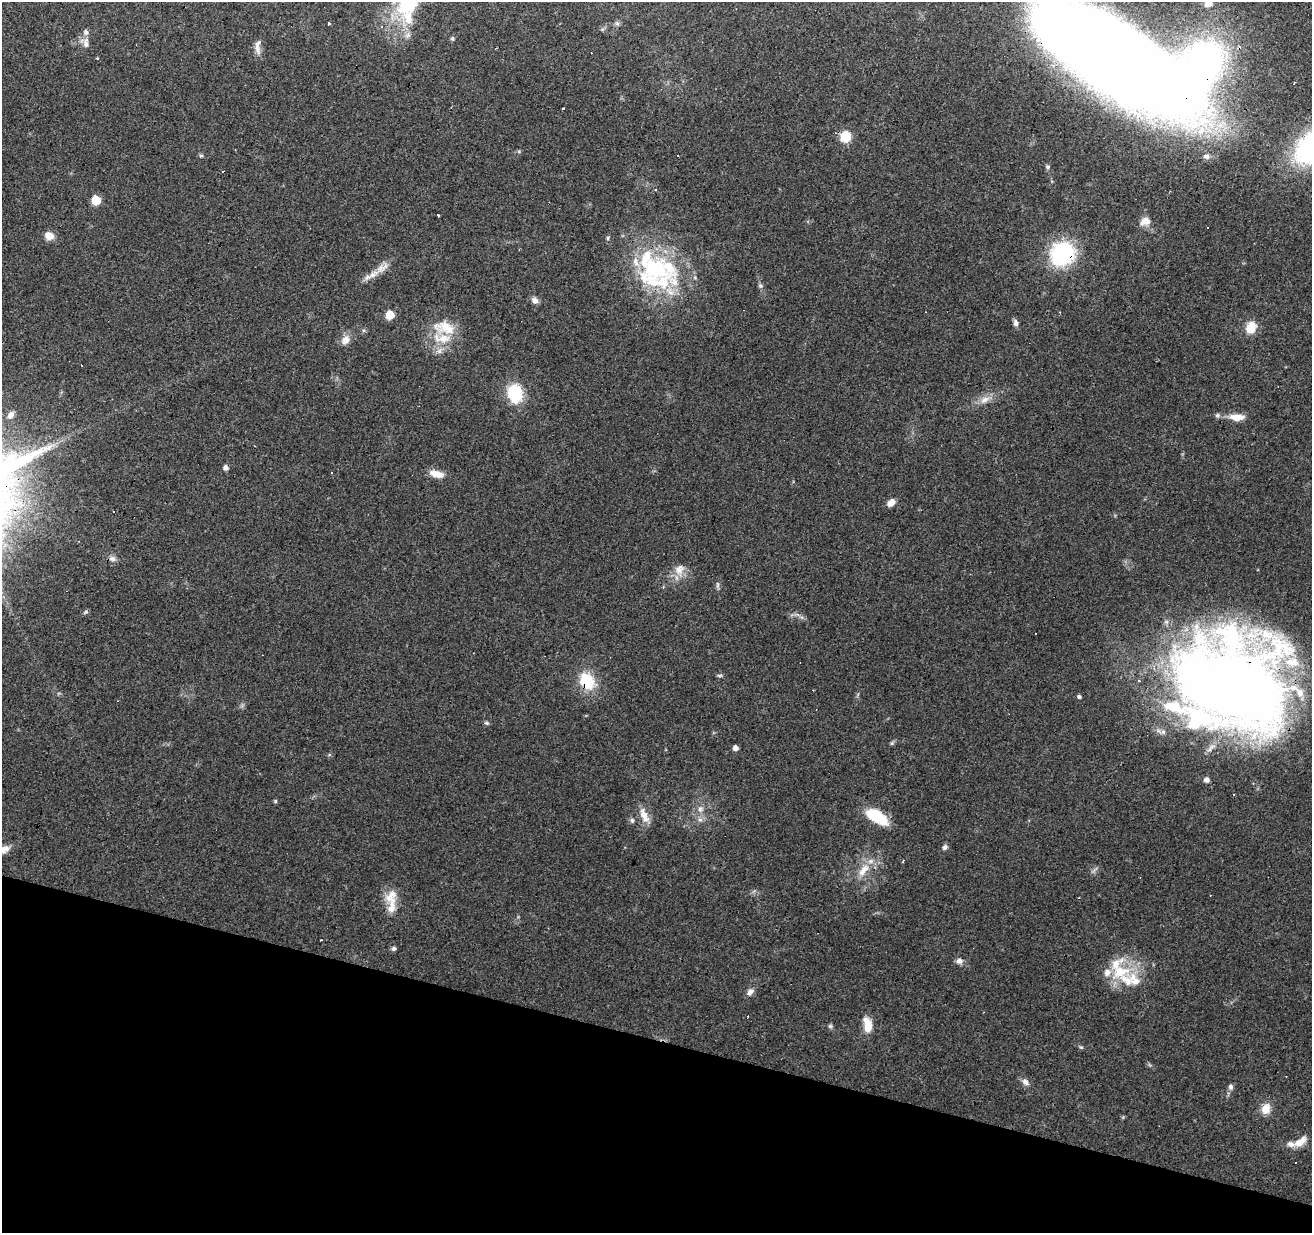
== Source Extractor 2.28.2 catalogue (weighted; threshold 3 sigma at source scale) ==
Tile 15 of 4 x 4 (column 3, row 4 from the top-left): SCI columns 2621-3930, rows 216-1446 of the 5245 x 5417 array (HDU 1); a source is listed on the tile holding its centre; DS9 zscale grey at full resolution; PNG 1314 x 1235 px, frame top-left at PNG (2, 2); no overlay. Shown black and unused: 16% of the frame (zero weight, under 3 of 4 exposures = <1% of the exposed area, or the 3 px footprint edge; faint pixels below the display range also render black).
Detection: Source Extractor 2.28.2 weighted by HDU 2 'WHT'; one run over the whole footprint, this tile lists its part. Background 0.0451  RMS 0.0046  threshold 0.0206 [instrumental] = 3 sigma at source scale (4.5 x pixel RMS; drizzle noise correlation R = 1.50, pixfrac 1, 0.0396/0.0396 arcsec/px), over >= 5 px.
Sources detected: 116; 1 too faint to see at this stretch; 3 inside a brighter object's white glare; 14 cosmic-ray / hot-pixel residue — not listed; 22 inside a brighter listed object's ellipse — not listed separately; the other 76 listed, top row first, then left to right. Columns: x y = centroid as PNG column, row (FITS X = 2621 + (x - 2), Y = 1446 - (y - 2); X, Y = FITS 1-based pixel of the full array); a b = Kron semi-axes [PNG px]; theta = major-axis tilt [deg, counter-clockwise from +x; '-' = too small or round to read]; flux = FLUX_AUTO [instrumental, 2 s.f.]
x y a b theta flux
409 4 33 21 48 29
1208 4 11 8 8 3.6
329 23 3 3 - 0.87
617 24 8 5 -62 1.1
602 29 6 4 -17 0.71
452 39 5 5 - 0.79
86 43 15 8 -84 3.1
257 48 21 7 -83 3
1130 78 91 66 -26 730
1294 83 4 2 - 0.33
563 109 3 3 - 1.6
845 137 6 6 - 35
201 156 6 5 - 0.74
1206 156 9 7 -5 2
1048 167 6 5 - 0.86
655 189 3 3 - 4
96 200 6 6 - 16
438 215 3 3 - 6
1145 221 16 12 18 4.4
1208 227 3 3 - 1.3
49 236 10 8 -23 4.6
1062 254 19 18 - 57
655 269 60 40 -25 58
373 274 19 9 37 5.2
760 285 7 4 -31 0.87
535 300 9 7 -39 2.2
390 315 6 5 - 13
1016 323 9 6 -75 1.7
447 328 28 20 -14 13
1251 328 11 9 75 9.4
345 340 12 10 51 4.1
515 393 19 15 -79 21
985 400 16 9 31 4.4
11 415 10 7 52 2.7
1217 415 7 6 - 1.1
1237 417 18 8 0 6
226 468 5 5 - 2.2
331 472 3 3 - 1.3
436 474 19 8 -15 5.3
891 502 9 7 40 3.8
114 511 3 3 - 2.1
113 559 9 8 - 2
679 570 18 14 76 5.9
718 585 12 4 -87 1.1
85 612 8 5 27 0.84
801 617 6 6 - 1.1
720 675 8 4 0 0.77
587 681 21 16 -51 17
1230 688 107 75 -19 630
1079 697 5 5 - 0.89
487 723 6 5 - 0.82
892 743 6 5 - 0.83
735 748 5 4 - 2.4
1206 780 6 6 - 1.8
275 801 5 4 - 0.72
700 809 9 8 - 2.6
644 815 23 9 -67 5.3
876 817 26 12 -30 18
632 820 7 5 -88 1
700 820 7 6 - 1.6
945 847 8 6 47 1.3
5 849 13 8 26 3.3
903 861 4 3 - 0.63
863 870 24 10 55 7.8
391 908 31 12 79 7.2
394 948 6 5 - 1
959 961 9 8 - 2.2
1120 971 32 19 14 20
750 992 10 7 50 2.3
868 1025 19 9 -82 7.8
830 1026 6 5 - 0.91
1081 1047 6 5 - 0.66
1025 1082 10 7 -49 2.4
1231 1087 7 6 - 1.5
1266 1109 13 11 77 5.6
1300 1142 21 9 37 5.6
Overlapping masked pixels (flux is a lower limit): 4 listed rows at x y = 1130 78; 1062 254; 587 681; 1230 688
Isophote crosses this tile's border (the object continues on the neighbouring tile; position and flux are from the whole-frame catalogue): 5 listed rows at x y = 409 4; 1208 4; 1130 78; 1230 688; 5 849